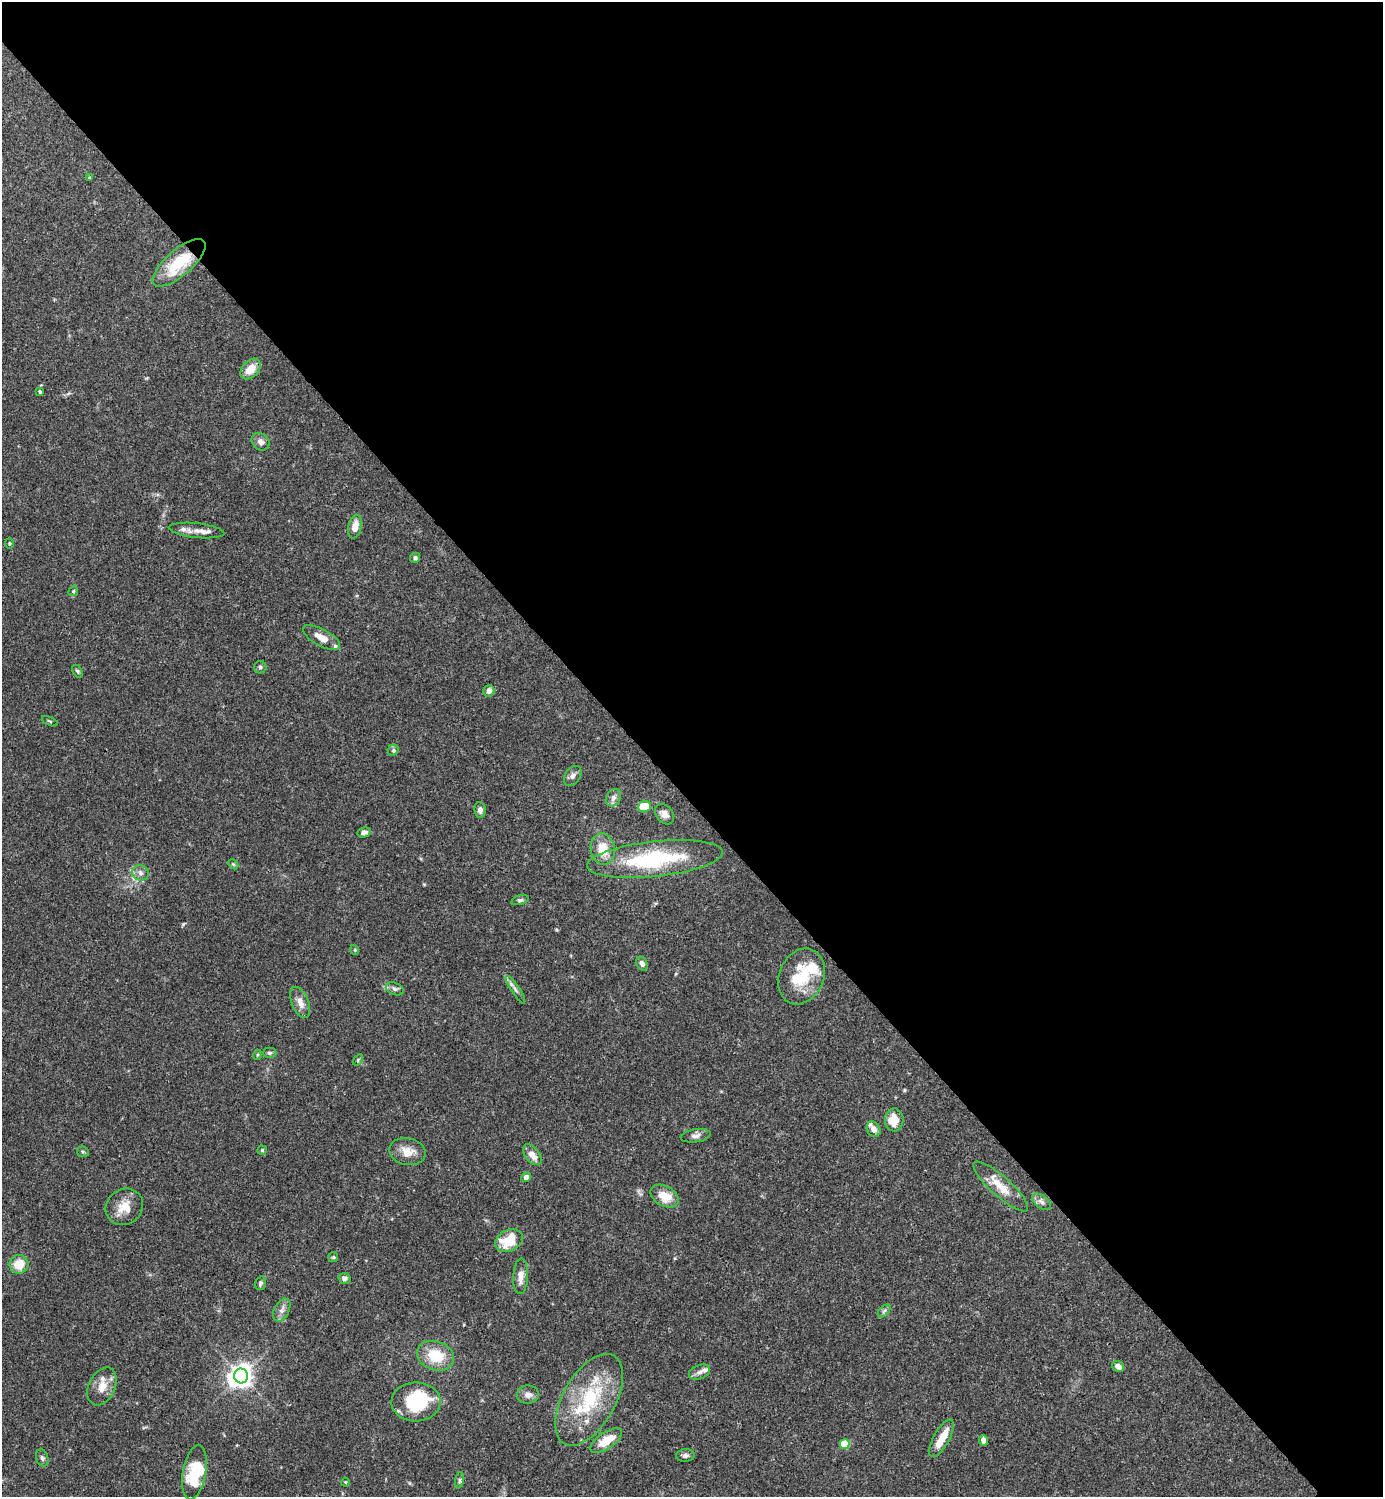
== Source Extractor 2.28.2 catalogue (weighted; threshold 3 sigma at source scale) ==
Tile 3 of 4 x 4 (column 3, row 1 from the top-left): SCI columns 3063-4443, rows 4486-5980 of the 5983 x 5983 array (HDU 1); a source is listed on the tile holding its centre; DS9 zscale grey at full resolution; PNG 1385 x 1499 px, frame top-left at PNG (2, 2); each listed source drawn as its Kron ellipse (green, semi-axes under 4 px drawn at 4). Shown black and unused: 54% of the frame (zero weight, under 3 of 4 exposures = <1% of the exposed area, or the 3 px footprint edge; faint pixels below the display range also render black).
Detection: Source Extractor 2.28.2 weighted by HDU 2 'WHT'; one run over the whole footprint, this tile lists its part. Background 0.0659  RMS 0.0032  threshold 0.0144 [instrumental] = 3 sigma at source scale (4.5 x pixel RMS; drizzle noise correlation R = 1.50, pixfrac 1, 0.05/0.05 arcsec/px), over >= 5 px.
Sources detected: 85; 4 inside a brighter object's white glare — neither listed nor drawn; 8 inside a brighter listed object's ellipse — not listed separately; the other 73 listed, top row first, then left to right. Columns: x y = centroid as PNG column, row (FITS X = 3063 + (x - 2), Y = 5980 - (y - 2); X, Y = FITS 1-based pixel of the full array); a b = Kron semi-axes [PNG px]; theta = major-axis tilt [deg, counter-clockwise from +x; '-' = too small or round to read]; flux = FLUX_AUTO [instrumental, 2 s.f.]
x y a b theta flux
89 178 4 3 - 0.33
179 263 33 13 41 15
251 369 12 8 48 5.5
40 392 4 3 - 0.52
260 442 10 8 -42 1.6
355 527 12 6 78 3.5
197 531 28 7 -6 3.2
9 544 5 3 - 0.3
415 558 5 5 - 0.7
73 591 5 4 - 0.47
322 638 20 8 -29 4.1
260 667 6 6 - 0.69
77 671 7 4 -60 0.5
489 691 6 5 - 1.4
50 721 8 3 -23 0.39
393 750 6 5 - 0.57
573 776 11 7 57 1.4
613 798 9 7 58 1.5
644 807 6 5 - 7.8
480 810 8 5 -81 1.3
664 814 11 8 -50 2
364 832 7 5 13 1.3
603 849 16 12 -80 6.5
655 859 68 17 6 32
233 864 6 4 -44 0.47
140 873 8 7 - 1.4
520 900 9 4 18 0.69
355 950 5 3 - 0.29
642 964 7 5 -61 1.3
801 976 29 22 66 14
395 989 9 6 -22 0.93
515 990 16 3 -57 1.1
300 1002 16 8 -68 2.7
269 1053 7 5 -1 0.68
257 1055 5 3 - 0.33
358 1060 6 4 57 0.46
894 1120 11 9 87 5.2
874 1129 8 6 -61 2.1
696 1136 15 6 8 1.4
262 1150 5 4 - 0.45
83 1152 6 5 - 0.58
407 1152 18 13 -12 4.2
532 1155 12 7 -51 3.1
526 1177 5 4 - 1.4
1001 1187 35 10 -42 6.2
664 1196 15 10 -29 5.4
1041 1202 11 6 -37 1.3
124 1207 19 17 39 5.4
509 1241 15 10 29 9.5
333 1257 5 5 - 0.39
19 1264 9 9 - 5.8
521 1276 18 7 87 2.8
345 1278 6 5 - 1.1
260 1283 7 5 75 0.76
282 1310 12 7 64 1.7
884 1311 8 4 45 0.68
436 1356 19 14 -18 9.4
1118 1366 6 5 - 1.8
699 1372 11 6 22 1.4
241 1376 7 7 - 220
102 1386 20 13 64 4.1
528 1395 11 9 3 1.8
589 1400 51 26 60 25
416 1402 24 19 1 19
942 1438 21 8 61 5.2
983 1440 5 4 - 1.7
606 1441 18 8 33 6.7
845 1444 5 5 - 13
685 1455 9 6 5 1
42 1458 9 6 -72 0.84
194 1472 27 11 80 13
459 1480 8 4 82 0.63
345 1482 4 4 - 0.31
Overlapping masked pixels (flux is a lower limit): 1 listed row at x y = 179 263